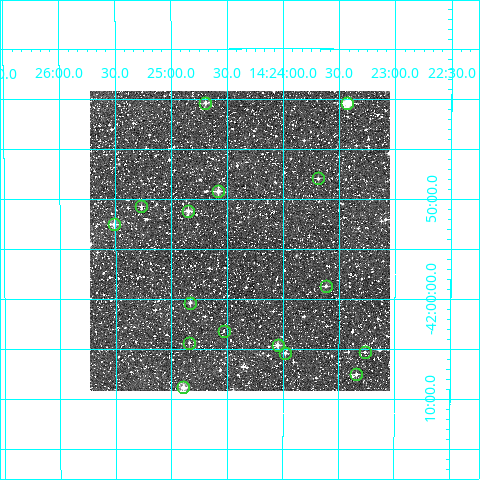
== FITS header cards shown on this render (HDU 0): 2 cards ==
NAXIS1  =                  300
NAXIS2  =                  300

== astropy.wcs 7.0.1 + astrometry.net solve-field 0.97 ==
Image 300 x 300 px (HDU 0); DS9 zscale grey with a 90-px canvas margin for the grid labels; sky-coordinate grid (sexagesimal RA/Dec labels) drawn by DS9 from the SOLVED WCS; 16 Tycho-2 reference stars matched to detected sources circled (green)
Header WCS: RA---TAN/DEC--TAN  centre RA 14:24:23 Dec -41:54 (216.10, -41.90 deg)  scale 6 arcsec/px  FOV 30.0' x 30.0'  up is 0 deg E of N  parity normal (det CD < 0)
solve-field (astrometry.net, Tycho-2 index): VERIFIED the header's WCS against the Tycho-2 star catalogue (verified at 2 index scales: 10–16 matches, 0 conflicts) and refined it, rather than solving blind
Solved WCS: RA---TAN-SIP/DEC--TAN-SIP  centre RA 14:24:23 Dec -41:54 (216.10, -41.90 deg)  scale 6 arcsec/px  FOV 30.0' x 30.0'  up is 0 deg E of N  parity normal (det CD < 0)
The solver's refit moves the header's centre by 1.1 arcsec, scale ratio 0.9996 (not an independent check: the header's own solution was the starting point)
Tycho-2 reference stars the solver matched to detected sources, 16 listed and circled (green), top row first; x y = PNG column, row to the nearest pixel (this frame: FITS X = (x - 90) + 1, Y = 300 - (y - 91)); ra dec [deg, ICRS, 3 dp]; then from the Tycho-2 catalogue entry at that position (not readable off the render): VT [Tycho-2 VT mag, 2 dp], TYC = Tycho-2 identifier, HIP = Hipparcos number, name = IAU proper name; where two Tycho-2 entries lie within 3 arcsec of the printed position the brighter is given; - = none
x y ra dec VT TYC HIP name
205 103 216.174 -41.674 10.29 7813-1739-1 - -
347 103 215.857 -41.674 8.59 7813-2721-1 70335 -
318 178 215.923 -41.799 11.30 7813-3122-1 - -
218 191 216.145 -41.821 10.33 7813-2309-1 - -
141 206 216.318 -41.846 11.68 7813-2119-1 - -
188 211 216.212 -41.854 10.40 7813-1875-1 - -
114 224 216.378 -41.876 10.11 7813-2343-1 - -
326 286 215.904 -41.979 11.19 7813-2566-1 - -
190 303 216.208 -42.007 10.76 7813-2553-1 - -
224 331 216.133 -42.054 12.12 7813-662-1 - -
189 343 216.210 -42.073 11.38 7813-534-1 - -
278 345 216.012 -42.077 10.34 7813-416-1 - -
365 352 215.816 -42.088 11.49 7813-326-1 - -
285 353 215.994 -42.090 11.45 7813-1018-1 - -
356 374 215.836 -42.126 11.32 7813-134-1 - -
183 387 216.224 -42.148 9.80 7813-635-1 - -